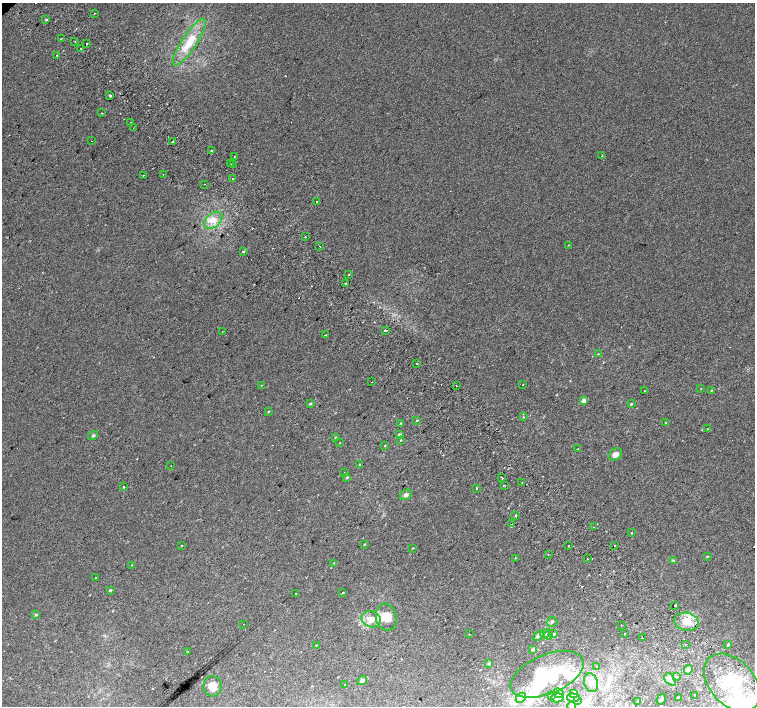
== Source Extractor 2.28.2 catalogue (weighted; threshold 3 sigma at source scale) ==
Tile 6 of 4 x 4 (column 2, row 2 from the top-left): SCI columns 1542-3046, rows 3060-4467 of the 6086 x 6054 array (HDU 1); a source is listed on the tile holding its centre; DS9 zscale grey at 2 x 2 block average (1 PNG px = mean of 2 x 2 image px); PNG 757 x 708 px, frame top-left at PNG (2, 3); each listed source drawn as its Kron ellipse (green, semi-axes under 4 px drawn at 4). Shown black and unused: <1% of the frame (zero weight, under 2 of 3 exposures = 2% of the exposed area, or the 3 px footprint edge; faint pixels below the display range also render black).
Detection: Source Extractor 2.28.2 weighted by HDU 2 'WHT'; one run over the whole footprint, this tile lists its part. Background 0.00306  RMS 0.0038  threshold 0.017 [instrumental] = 3 sigma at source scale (4.5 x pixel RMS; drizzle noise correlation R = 1.50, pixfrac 1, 0.0396/0.0396 arcsec/px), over >= 5 px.
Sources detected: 156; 3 inside a brighter object's white glare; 9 cosmic-ray / hot-pixel residue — neither listed nor drawn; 11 inside a brighter listed object's ellipse — not listed separately; the other 133 listed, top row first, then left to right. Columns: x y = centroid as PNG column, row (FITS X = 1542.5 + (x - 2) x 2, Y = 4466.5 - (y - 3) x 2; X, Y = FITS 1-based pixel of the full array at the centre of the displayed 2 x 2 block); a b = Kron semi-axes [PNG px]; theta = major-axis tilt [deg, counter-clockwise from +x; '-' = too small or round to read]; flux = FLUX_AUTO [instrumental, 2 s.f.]
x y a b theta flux
94 13 2 2 - 0.79
46 20 2 2 - 2.3
61 38 2 2 - 0.93
75 42 2 2 - 0.47
189 42 27 7 56 19
87 44 2 2 - 5.9
81 49 2 2 - 2.9
57 55 2 2 - 1.2
110 95 2 2 - 7
102 113 2 2 - 0.54
130 123 2 2 - 1.4
133 128 2 2 - 0.91
91 141 2 2 - 0.36
173 141 2 2 - 0.74
212 150 2 2 - 1.3
602 156 2 2 - 1.1
234 157 2 2 - 2.8
230 164 2 2 - 1
233 165 2 2 - 3.1
163 174 2 2 - 0.48
143 175 2 2 - 0.48
233 178 2 2 - 2.2
204 184 2 2 - 0.28
317 202 2 2 - 2.4
213 220 10 7 41 8.1
305 237 2 2 - 1.5
568 245 2 2 - 0.6
320 246 2 2 - 0.81
243 251 2 2 - 2.3
349 275 2 2 - 1.9
346 284 2 2 - 1.3
385 330 2 2 - 6.9
222 331 2 2 - 0.26
326 335 3 2 - 3.3
598 354 2 2 - 0.49
417 363 2 2 - 0.8
371 382 2 2 - 0.46
523 384 2 2 - 1.6
261 385 2 2 - 0.35
456 386 2 2 - 0.31
701 389 2 2 - 0.3
711 390 3 2 - 0.43
645 391 2 2 - 0.66
584 401 2 2 - 6.6
310 404 3 2 - 1.1
631 404 3 2 - 0.89
269 411 3 2 - 0.51
523 417 3 2 - 0.41
417 420 2 2 - 0.58
666 423 3 2 - 0.48
401 424 3 2 - 1.7
707 429 2 2 - 0.36
399 434 3 3 - 1.4
93 436 5 3 - 1.3
335 438 3 2 - 0.65
401 440 3 2 - 0.48
340 443 2 2 - 0.29
385 446 3 2 - 0.38
578 449 3 2 - 0.5
615 454 7 5 33 4.6
359 464 3 2 - 0.61
171 466 2 2 - 0.52
344 473 2 2 - 0.42
347 477 3 3 - 0.91
502 478 3 2 - 2.5
522 482 2 2 - 0.79
504 486 3 2 - 0.68
124 487 2 2 - 4.1
476 488 2 2 - 1.1
406 495 6 5 - 2.5
516 515 2 2 - 0.86
512 524 2 2 - 2.9
594 527 2 2 - 0.66
631 533 2 2 - 2.1
364 544 3 2 - 0.55
182 545 2 2 - 1.3
615 545 2 2 - 1.8
569 546 2 2 - 0.78
413 548 2 2 - 0.41
548 555 2 2 - 0.45
707 557 3 2 - 0.59
515 558 3 2 - 0.43
587 559 2 2 - 2.6
674 560 3 3 - 0.71
334 563 3 2 - 0.51
131 565 3 2 - 0.45
95 578 2 2 - 1.9
110 590 3 3 - 1.1
343 593 3 2 - 0.55
296 594 2 2 - 1.3
675 605 2 2 - 1.3
36 615 3 2 - 1
386 617 14 10 -79 9.2
371 619 10 8 -21 7.9
552 622 5 5 - 1.6
687 622 12 9 -11 11
243 624 2 2 - 0.76
621 625 2 2 - 0.53
545 633 5 3 - 1.4
469 634 2 2 - 0.39
554 634 3 2 - 0.74
624 634 2 2 - 1.9
548 635 4 3 - 0.93
538 636 6 4 35 2.9
642 638 2 2 - 0.45
685 644 2 2 - 1.8
316 645 2 2 - 0.38
728 645 3 2 - 0.7
533 649 4 4 - 1.1
187 652 3 2 - 0.51
488 664 3 3 - 0.82
597 667 2 2 - 2.2
688 670 5 4 - 4.9
547 674 39 19 23 60
677 676 2 2 - 1.5
670 679 7 4 -45 3.5
362 680 5 4 - 2.3
591 683 9 6 -71 5.1
732 683 33 22 -48 53
344 685 2 2 - 0.31
213 686 10 9 - 7.5
558 693 6 4 -22 2.3
574 693 4 3 - 1
551 695 3 2 - 0.48
695 695 3 2 - 0.93
679 697 2 2 - 1.2
521 698 6 2 45 1.7
557 698 6 4 14 4.4
573 698 6 3 -7 1.6
661 699 6 3 58 1.4
578 700 3 2 - 0.81
638 702 4 2 - 0.65
571 706 4 3 - 1.5
Isophote crosses this tile's border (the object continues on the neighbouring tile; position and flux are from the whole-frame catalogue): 1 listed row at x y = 571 706
Diffuse or blended objects may show on this block-average render without a row.